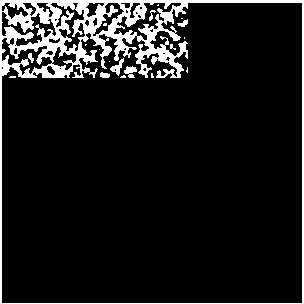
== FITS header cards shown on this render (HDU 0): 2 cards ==
NAXIS1  =                  300
NAXIS2  =                  300

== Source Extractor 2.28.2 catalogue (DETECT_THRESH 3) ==
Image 300 x 300 px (HDU 0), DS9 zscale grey, 1 PNG px = 1 image px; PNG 304 x 304 px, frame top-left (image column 1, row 300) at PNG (2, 3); no overlay
Background 0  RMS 0.34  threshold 1.02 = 3 sigma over >= 5 px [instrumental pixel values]
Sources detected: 11; all 11 listed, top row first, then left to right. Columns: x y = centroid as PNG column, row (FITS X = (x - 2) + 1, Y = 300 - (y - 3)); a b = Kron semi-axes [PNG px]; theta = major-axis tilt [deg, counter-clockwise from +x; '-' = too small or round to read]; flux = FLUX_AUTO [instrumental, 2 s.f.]
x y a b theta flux
79 9 6 5 - 33
141 11 6 6 - 47
133 20 5 4 - 30
24 26 4 4 - 62
110 33 8 5 -17 55
172 34 3 2 - 24
29 35 4 4 - 47
78 56 4 3 - 20
15 65 3 3 - 30
25 76 6 5 - 79
56 76 6 4 11 34